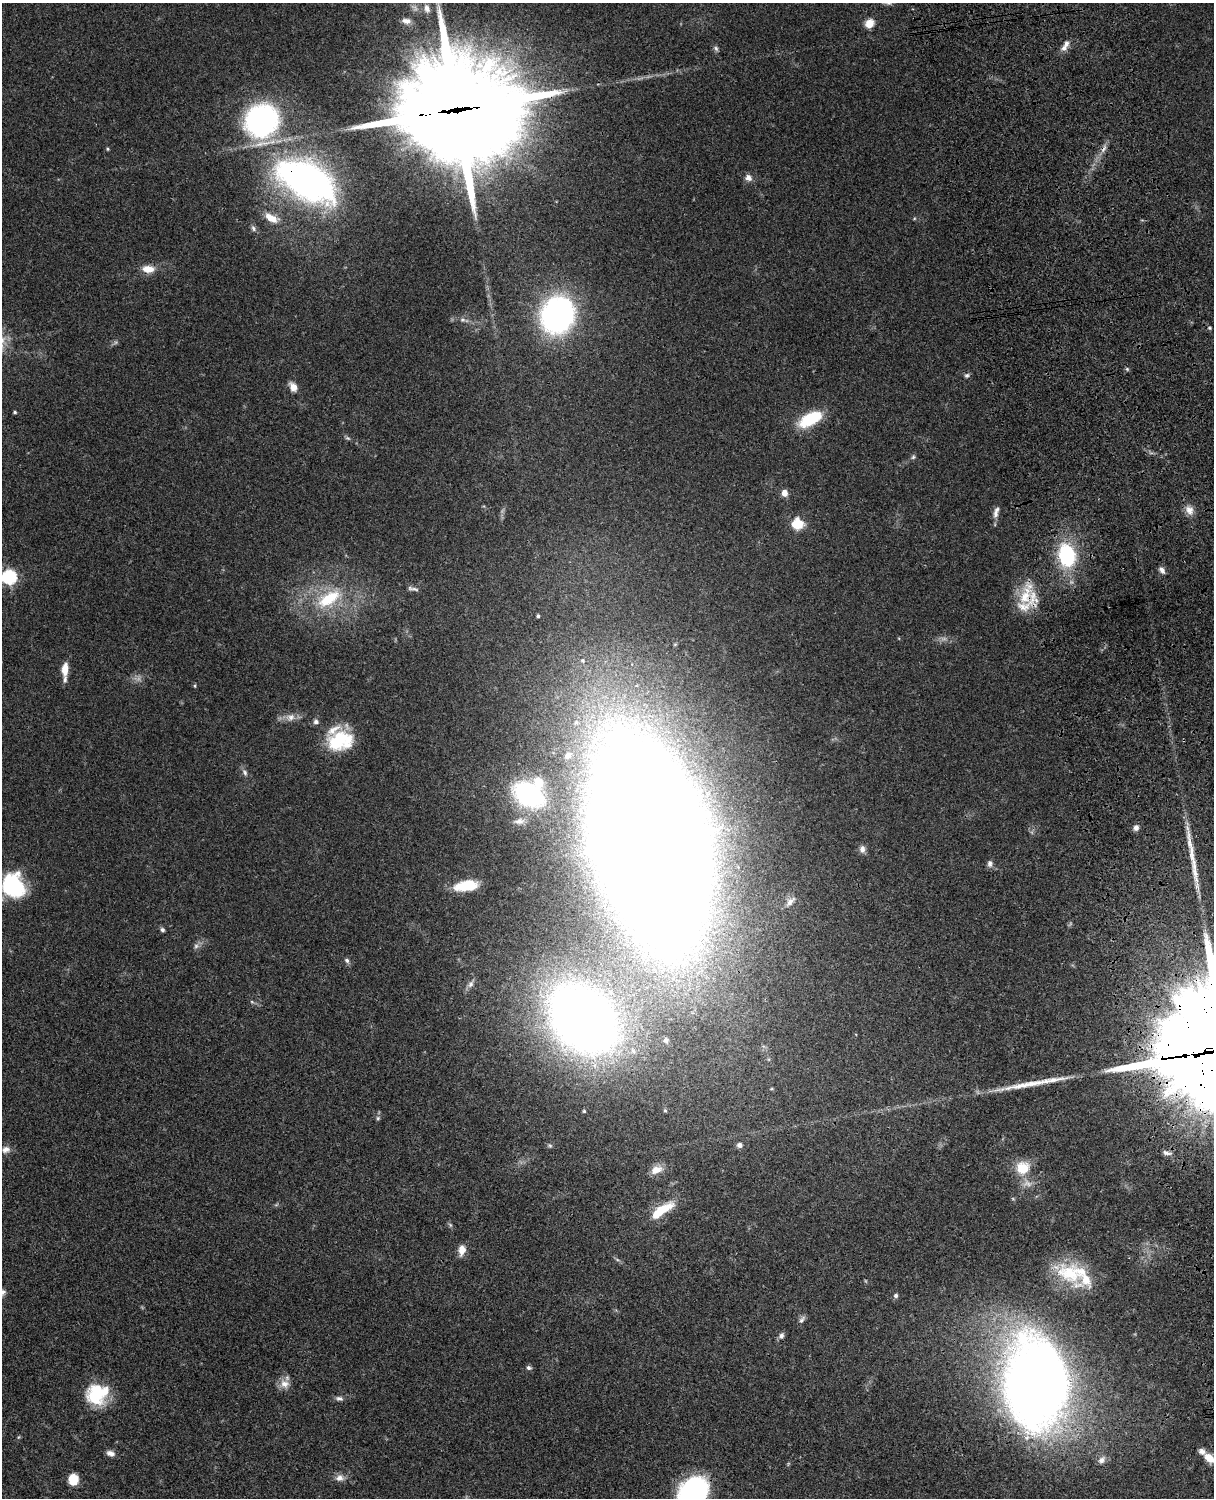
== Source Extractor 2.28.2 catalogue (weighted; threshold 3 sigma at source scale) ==
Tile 6 of 4 x 3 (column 2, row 2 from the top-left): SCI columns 1334-2545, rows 1773-3268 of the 5087 x 4928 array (HDU 1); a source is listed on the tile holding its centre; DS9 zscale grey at full resolution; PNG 1216 x 1500 px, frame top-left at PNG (2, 3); no overlay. Shown black and unused: <1% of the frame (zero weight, under 3 of 4 exposures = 6% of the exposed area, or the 3 px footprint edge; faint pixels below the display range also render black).
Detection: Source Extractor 2.28.2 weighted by HDU 2 'WHT'; one run over the whole footprint, this tile lists its part. Background 0.0804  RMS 0.0059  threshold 0.0263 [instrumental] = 3 sigma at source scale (4.5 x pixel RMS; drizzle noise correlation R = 1.50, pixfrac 1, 0.05/0.05 arcsec/px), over >= 5 px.
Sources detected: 106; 7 too faint to see at this stretch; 1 cosmic-ray / hot-pixel residue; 3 long thin detections or spike segments (spike, bleed or trail) — not listed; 10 inside a brighter listed object's ellipse — not listed separately; the other 85 listed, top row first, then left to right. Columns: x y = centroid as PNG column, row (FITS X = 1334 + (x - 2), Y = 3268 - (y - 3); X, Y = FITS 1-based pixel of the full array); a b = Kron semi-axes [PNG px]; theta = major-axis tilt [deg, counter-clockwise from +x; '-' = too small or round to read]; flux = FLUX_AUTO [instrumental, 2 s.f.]
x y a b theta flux
427 8 12 7 -72 3.1
406 21 13 7 -7 3.5
869 23 10 8 46 7.3
1066 43 11 8 75 2.8
716 48 7 6 - 1.4
457 110 42 38 -8 11000
261 121 38 35 35 130
107 149 5 4 - 0.74
748 178 10 9 - 3.1
306 180 63 34 -29 240
271 218 20 10 -28 8.6
253 228 10 6 -59 1.7
148 269 15 8 -4 7.6
557 315 28 24 68 190
462 320 8 6 -14 1.6
1209 328 5 4 - 0.73
1127 369 5 5 - 0.95
967 375 7 6 - 1.4
293 387 11 8 -59 4.7
15 412 4 3 - 0.79
810 419 24 11 28 30
348 438 7 5 -21 1.1
913 457 6 6 - 1.2
785 493 7 6 - 4
1189 510 14 10 -62 4.9
996 514 12 7 76 2.9
797 524 14 14 - 12
1067 555 21 15 -77 51
1162 570 9 6 -54 2.5
9 577 6 6 - 100
415 589 12 5 -15 1.8
1026 594 41 17 72 21
329 599 39 17 31 33
538 616 4 3 - 1
65 669 15 7 85 6.7
195 686 5 3 - 0.69
290 717 15 10 7 4.9
316 722 7 6 - 1.8
340 741 29 21 11 31
568 755 10 7 41 2.7
245 772 10 6 -66 2
528 794 33 22 -31 75
519 821 18 9 5 4.9
1136 828 8 7 - 2.4
649 841 99 49 -76 6700
862 849 10 7 -89 2.8
990 864 9 7 -85 2.1
466 885 23 10 9 20
12 886 21 20 - 57
790 902 16 7 49 3.6
162 930 6 5 - 1.3
347 960 7 6 - 1.6
470 984 11 7 45 2.5
252 1002 6 4 -19 0.82
584 1020 41 31 -41 910
666 1040 7 6 - 1.7
1197 1051 28 3 8 3000
665 1110 5 5 - 0.75
584 1111 4 4 - 0.76
378 1118 6 5 - 1
550 1145 7 5 -33 1
739 1145 7 6 - 2.1
6 1149 12 9 17 3.3
1167 1153 12 5 -16 2.2
1023 1168 9 8 - 21
656 1170 16 10 22 6.4
661 1210 30 10 35 19
450 1225 6 5 - 1
462 1250 12 7 84 5.6
1070 1273 41 28 -37 33
3 1292 10 8 14 2.4
896 1296 6 5 - 1.6
802 1319 12 6 55 2
781 1336 8 6 68 2
529 1368 7 6 - 1.4
1036 1383 93 62 -84 590
284 1384 14 12 -11 5.3
97 1394 24 21 23 32
339 1398 10 6 -3 2
110 1453 11 7 -17 2.9
1210 1458 16 9 -39 7.7
1102 1460 11 8 51 3.4
340 1478 12 9 11 3.8
73 1480 11 9 89 9.4
693 1493 29 22 60 130
Overlapping masked pixels (flux is a lower limit): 6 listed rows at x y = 457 110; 306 180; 1026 594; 649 841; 1197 1051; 1036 1383
Isophote crosses this tile's border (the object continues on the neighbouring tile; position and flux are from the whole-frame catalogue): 3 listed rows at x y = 3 1292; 1210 1458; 693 1493